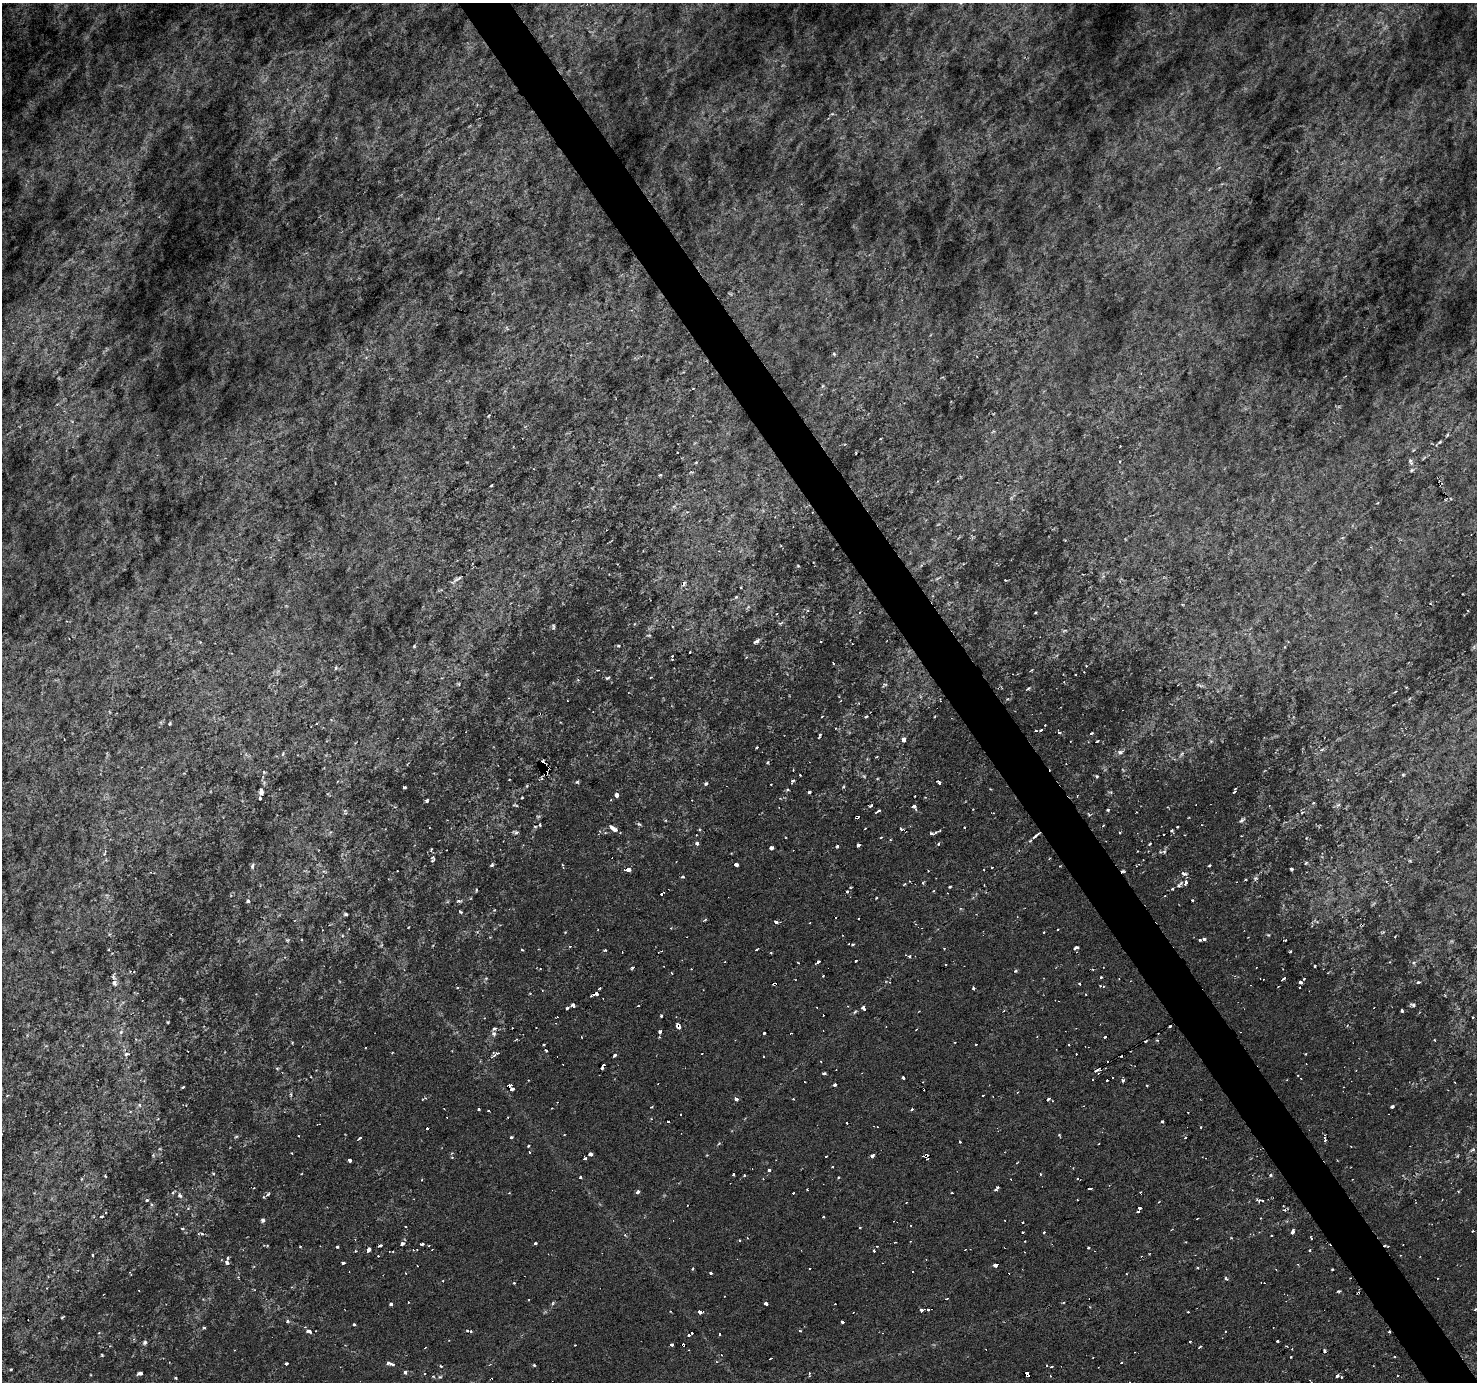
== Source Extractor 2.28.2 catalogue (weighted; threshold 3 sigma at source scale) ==
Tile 6 of 4 x 4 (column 2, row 2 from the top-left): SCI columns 1478-2952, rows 2941-4320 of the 5902 x 5817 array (HDU 1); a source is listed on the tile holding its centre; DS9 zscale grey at full resolution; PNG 1479 x 1384 px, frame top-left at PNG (2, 3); no overlay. Shown black and unused: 4% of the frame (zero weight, under 3 of 6 exposures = <1% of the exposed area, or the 3 px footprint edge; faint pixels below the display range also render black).
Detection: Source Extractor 2.28.2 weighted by HDU 2 'WHT'; one run over the whole footprint, this tile lists its part. Background -0.0126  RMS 0.0081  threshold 0.0333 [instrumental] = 3 sigma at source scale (4.09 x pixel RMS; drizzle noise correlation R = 1.36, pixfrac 0.8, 0.0396/0.0396 arcsec/px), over >= 5 px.
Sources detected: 287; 32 cosmic-ray / hot-pixel residue — not listed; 4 inside a brighter listed object's ellipse — not listed separately; the other 251 listed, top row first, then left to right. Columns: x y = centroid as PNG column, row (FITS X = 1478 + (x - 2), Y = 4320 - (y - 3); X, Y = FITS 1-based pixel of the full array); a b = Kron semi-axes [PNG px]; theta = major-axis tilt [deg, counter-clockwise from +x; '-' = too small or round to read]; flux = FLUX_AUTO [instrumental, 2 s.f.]
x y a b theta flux
961 3 5 3 - 0.82
1440 442 5 3 - 0.72
1411 462 10 4 -74 2.1
491 486 4 2 - 0.59
798 566 5 3 - 0.65
458 579 14 4 32 2.2
736 597 5 4 - 1
553 627 7 3 -90 1.1
649 635 7 3 -8 0.91
756 641 9 4 29 2
618 646 5 3 - 0.84
672 656 3 3 - 0.61
833 663 4 2 - 0.57
608 678 5 3 - 1.1
459 684 5 3 - 0.72
1028 689 5 3 - 0.87
866 716 4 3 - 0.88
170 723 5 3 - 0.68
1041 730 4 3 - 0.83
1059 732 5 3 - 1.1
1091 733 5 3 - 0.78
904 739 6 5 - 2
1097 741 3 2 - 0.71
757 747 3 2 - 0.76
1120 752 8 6 15 2.3
768 762 5 3 - 0.82
547 770 14 7 54 4.3
1403 775 5 3 - 0.7
1097 776 4 4 - 0.86
793 781 6 3 58 1.2
577 782 5 4 - 1.1
939 782 4 3 - 1.4
706 784 5 4 - 1.1
404 787 3 2 - 1.1
1235 789 3 2 - 0.82
788 790 5 3 - 0.95
261 792 7 5 -88 2
1234 792 3 2 - 0.84
617 795 6 5 - 2
427 801 5 3 - 1.2
515 805 9 2 -10 0.91
914 807 8 4 -56 1.7
1108 810 4 3 - 0.69
878 811 6 2 32 1.2
857 817 4 3 - 1.7
1241 821 7 4 20 1.4
639 824 6 4 -43 1
540 825 4 3 - 0.69
535 826 5 3 - 0.7
865 828 3 2 - 0.63
613 829 10 5 -36 3.6
515 832 8 4 -19 1.4
931 833 7 4 -9 1.7
1036 836 12 3 41 2.4
881 837 4 2 - 0.55
697 843 5 4 - 1.4
938 844 4 4 - 0.76
1149 844 4 2 - 0.74
858 845 4 3 - 1.5
837 846 3 3 - 0.88
771 848 4 4 - 1.5
1164 851 5 3 - 0.97
433 859 9 5 75 1.7
1306 863 5 3 - 0.82
492 865 6 3 45 0.97
736 865 4 3 - 1.7
252 866 8 4 76 1.4
1209 866 4 3 - 0.73
628 869 6 4 7 3.2
1291 869 4 3 - 0.96
1123 871 4 3 - 1.1
1184 873 9 4 -12 1.7
683 877 4 3 - 0.98
1255 878 6 5 - 1.5
1185 883 6 4 70 2.3
1179 884 10 4 47 2.1
950 887 3 2 - 0.73
476 890 5 3 - 0.67
1192 900 3 2 - 0.61
248 901 5 5 - 1.1
458 901 5 3 - 1.1
461 912 5 3 - 0.82
346 914 5 4 - 1.2
705 920 5 3 - 0.77
776 922 6 4 -14 1.5
1204 939 5 5 - 1.5
287 940 6 4 -17 0.91
853 944 4 3 - 0.83
570 946 3 2 - 0.53
1076 947 5 3 - 1.8
756 949 3 2 - 0.96
522 950 3 2 - 0.54
605 950 3 3 - 0.73
771 953 4 2 - 0.64
909 956 4 3 - 1.4
856 961 3 2 - 0.9
1315 966 3 2 - 0.66
632 968 6 3 52 0.83
1015 971 4 4 - 0.87
672 973 3 2 - 0.57
823 976 2 2 - 0.65
1101 977 3 2 - 0.73
1283 979 5 2 - 1.3
1300 982 4 3 - 1.3
1418 982 5 3 - 1
114 983 10 8 -74 3.4
774 984 5 3 - 2.2
1299 987 3 2 - 0.88
973 988 4 3 - 0.92
595 994 9 4 15 3.9
1086 994 2 2 - 0.58
573 1005 5 4 - 2.1
1413 1005 6 4 -29 1.5
863 1008 5 3 - 2.4
1402 1011 4 3 - 0.97
661 1016 3 2 - 0.83
678 1026 6 4 -63 3.2
121 1032 6 4 47 1.4
660 1032 5 4 - 1.2
764 1033 3 3 - 0.97
791 1033 3 2 - 0.92
494 1034 6 5 - 1.9
1105 1037 3 2 - 0.93
1069 1045 2 2 - 0.77
546 1051 3 2 - 0.8
126 1054 7 5 16 1.9
1076 1054 2 2 - 0.62
1306 1054 3 2 - 0.62
494 1055 8 3 44 1.6
763 1056 2 2 - 0.64
603 1066 7 3 67 3.4
277 1068 6 3 -19 0.88
824 1073 3 3 - 1.2
903 1078 3 3 - 1.5
1123 1080 5 4 - 1.2
835 1085 4 3 - 1.2
509 1086 6 4 34 2.5
183 1087 4 3 - 0.67
512 1089 5 3 - 2
983 1095 3 2 - 0.65
736 1099 4 4 - 2.2
139 1105 6 3 -70 1
651 1107 3 2 - 0.69
1392 1107 4 3 - 1.3
552 1108 3 2 - 0.47
478 1109 4 2 - 0.7
1162 1121 3 3 - 1.1
847 1123 2 2 - 0.59
1201 1127 3 2 - 0.46
1059 1135 4 3 - 0.68
236 1137 5 3 - 0.87
511 1137 4 3 - 1
360 1138 5 3 - 1
960 1142 2 2 - 0.8
528 1146 3 2 - 0.72
1472 1150 6 3 19 0.99
529 1152 3 2 - 0.57
591 1154 4 3 - 2.7
826 1156 3 2 - 0.67
872 1156 4 4 - 1.8
926 1156 6 5 - 4.3
585 1158 4 3 - 1.2
350 1160 4 3 - 2.3
832 1167 2 2 - 0.77
769 1170 3 3 - 1.3
733 1174 3 2 - 0.85
1040 1174 4 2 - 0.59
744 1175 4 2 - 0.61
1270 1175 5 3 - 0.89
105 1176 4 2 - 0.57
580 1177 3 3 - 0.96
838 1177 3 2 - 0.69
997 1188 6 3 58 1.5
1091 1188 5 3 - 1.1
807 1189 2 2 - 0.55
638 1192 5 4 - 1.5
793 1193 2 2 - 0.77
268 1194 5 3 - 1
180 1195 7 5 -39 1.9
147 1200 4 4 - 0.97
1259 1200 5 3 - 1.1
1138 1211 3 2 - 0.93
102 1216 5 2 - 0.63
823 1217 2 2 - 0.8
263 1220 5 5 - 1.4
1023 1222 2 2 - 0.8
182 1228 4 3 - 0.77
1293 1231 5 3 - 1.8
1023 1232 3 2 - 0.66
1044 1232 3 2 - 0.79
202 1234 6 3 -21 1.2
1311 1237 4 2 - 0.88
402 1243 5 5 - 1.8
535 1243 3 3 - 1.2
422 1244 4 3 - 1
380 1246 5 3 - 0.98
337 1247 3 3 - 0.83
1088 1247 3 3 - 1.2
369 1250 4 3 - 3
1310 1250 4 2 - 0.67
874 1251 3 2 - 0.72
93 1255 4 2 - 0.63
227 1263 7 5 -58 1.9
343 1263 3 3 - 1.1
995 1265 4 3 - 3.4
693 1268 4 3 - 0.65
1332 1269 3 2 - 0.7
405 1273 2 2 - 0.57
711 1273 3 3 - 1.1
1226 1279 5 3 - 0.88
514 1283 4 2 - 0.64
1338 1291 5 3 - 0.85
947 1299 3 2 - 0.7
766 1303 4 3 - 2.7
391 1304 4 3 - 1.2
835 1304 2 2 - 0.55
1475 1309 4 4 - 0.95
922 1310 4 3 - 2.3
928 1310 3 2 - 1.3
700 1312 4 3 - 3.1
63 1317 6 2 45 0.63
287 1321 4 4 - 1.1
842 1322 3 3 - 1.3
354 1324 3 3 - 0.84
204 1328 5 3 - 0.83
309 1331 9 5 -17 2.3
467 1331 6 4 -1 1
800 1331 3 3 - 0.8
1389 1332 3 2 - 1.1
719 1334 2 2 - 0.9
689 1335 3 3 - 1.3
1190 1341 3 2 - 0.99
1277 1341 3 2 - 1.1
145 1342 6 5 - 1.5
575 1345 2 2 - 0.58
671 1345 3 3 - 1.6
683 1345 4 3 - 2
1291 1357 2 2 - 0.57
770 1358 3 2 - 1.6
1121 1362 3 2 - 0.9
286 1363 3 3 - 1.3
390 1364 10 4 -16 2.3
534 1365 3 3 - 0.82
441 1366 3 3 - 0.68
405 1372 5 4 - 1.3
140 1373 6 3 9 2
1027 1374 5 4 - 5.9
1337 1376 4 3 - 1.6
440 1377 5 4 - 0.98
1342 1377 4 2 - 0.59
176 1378 4 3 - 0.75
Overlapping masked pixels (flux is a lower limit): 13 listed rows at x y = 547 770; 857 817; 1036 836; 1123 871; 774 984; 595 994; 678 1026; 603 1066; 509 1086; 926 1156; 1389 1332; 683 1345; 1027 1374
Isophote crosses this tile's border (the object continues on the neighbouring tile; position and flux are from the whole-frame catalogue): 1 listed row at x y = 961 3
Unlisted compact peaks at least as high as the median listed source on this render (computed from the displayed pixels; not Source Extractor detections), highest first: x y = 414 646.